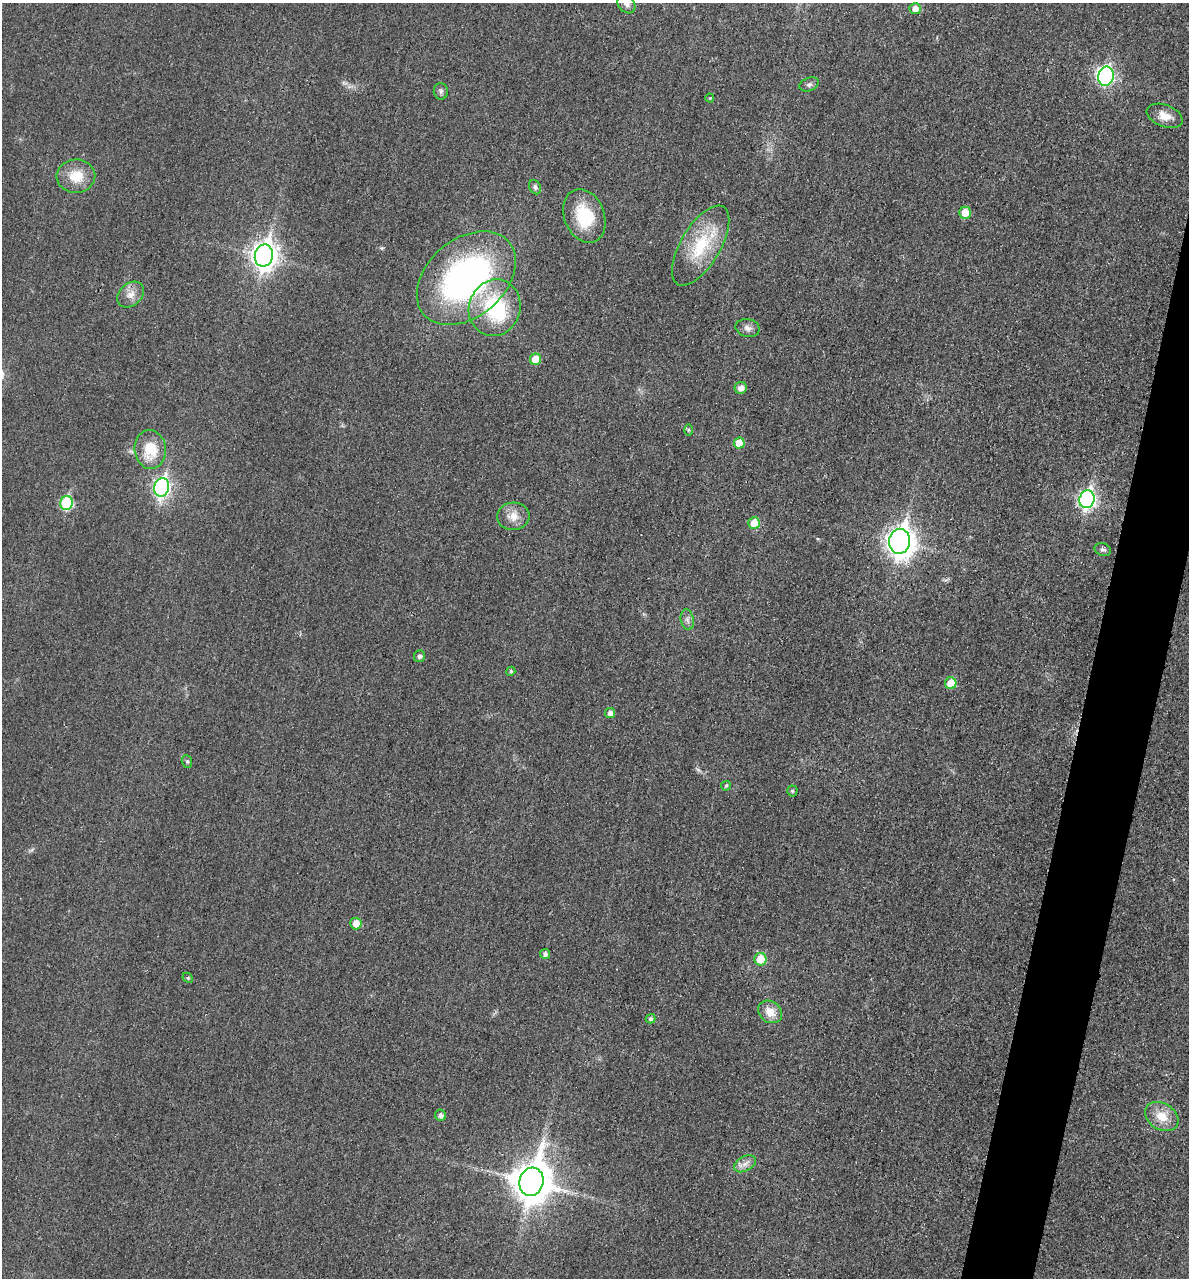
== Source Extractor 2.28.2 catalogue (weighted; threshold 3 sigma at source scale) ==
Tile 10 of 4 x 4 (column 2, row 3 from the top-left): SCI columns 1330-2516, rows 1294-2569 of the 5154 x 5142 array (HDU 1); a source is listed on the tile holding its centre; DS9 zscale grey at full resolution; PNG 1191 x 1280 px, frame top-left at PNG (2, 3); each listed source drawn as its Kron ellipse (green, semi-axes under 4 px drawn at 4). Shown black and unused: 4% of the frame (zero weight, under 3 of 4 exposures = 2% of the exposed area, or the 3 px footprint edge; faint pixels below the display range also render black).
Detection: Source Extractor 2.28.2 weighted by HDU 2 'WHT'; one run over the whole footprint, this tile lists its part. Background 0.0179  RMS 0.0055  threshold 0.0248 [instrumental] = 3 sigma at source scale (4.5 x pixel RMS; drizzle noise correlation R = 1.50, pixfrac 1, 0.05/0.05 arcsec/px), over >= 5 px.
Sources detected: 49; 2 inside a brighter object's white glare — neither listed nor drawn; the other 47 listed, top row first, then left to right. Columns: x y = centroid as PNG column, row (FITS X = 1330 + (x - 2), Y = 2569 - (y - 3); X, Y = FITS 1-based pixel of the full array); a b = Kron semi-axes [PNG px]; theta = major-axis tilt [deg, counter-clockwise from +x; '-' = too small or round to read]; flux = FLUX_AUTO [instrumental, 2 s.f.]
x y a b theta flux
626 4 10 7 -49 2.6
915 9 6 5 - 4.2
1106 76 10 7 79 93
809 84 10 6 22 1.7
441 91 8 7 - 1.6
710 98 4 4 - 0.56
1165 116 19 11 -21 6.3
76 176 19 16 3 12
535 187 7 5 -63 1.4
965 213 6 6 - 8.1
584 216 27 20 -68 25
701 246 45 20 59 29
264 256 11 9 78 480
466 278 56 38 40 150
131 294 15 11 41 5.2
495 308 29 25 72 41
748 328 12 8 -12 2.8
535 359 6 5 - 11
741 388 6 6 - 3.9
688 430 6 4 -90 0.64
739 443 5 5 - 11
150 449 19 15 -85 16
162 487 9 7 78 150
1087 499 9 7 75 160
66 503 7 6 - 44
513 516 16 14 5 6.8
754 523 6 5 - 12
900 541 12 10 81 540
1103 549 8 6 -17 1.6
687 620 10 6 -79 2.3
419 656 6 5 - 1.7
511 671 5 4 - 1.2
951 683 6 6 - 11
610 713 5 5 - 2.7
187 761 6 5 - 0.96
726 786 5 4 - 0.71
792 791 5 5 - 0.78
356 923 6 5 - 7
545 954 5 5 - 1.9
760 959 6 6 - 12
188 978 6 4 -44 0.75
770 1012 13 10 -35 7.1
651 1019 5 4 - 1.4
440 1115 6 5 - 2.3
1162 1117 18 13 -32 9.8
745 1164 12 7 28 3.4
531 1182 14 12 75 1500
Isophote crosses this tile's border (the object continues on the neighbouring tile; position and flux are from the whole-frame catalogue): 1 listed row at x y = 626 4